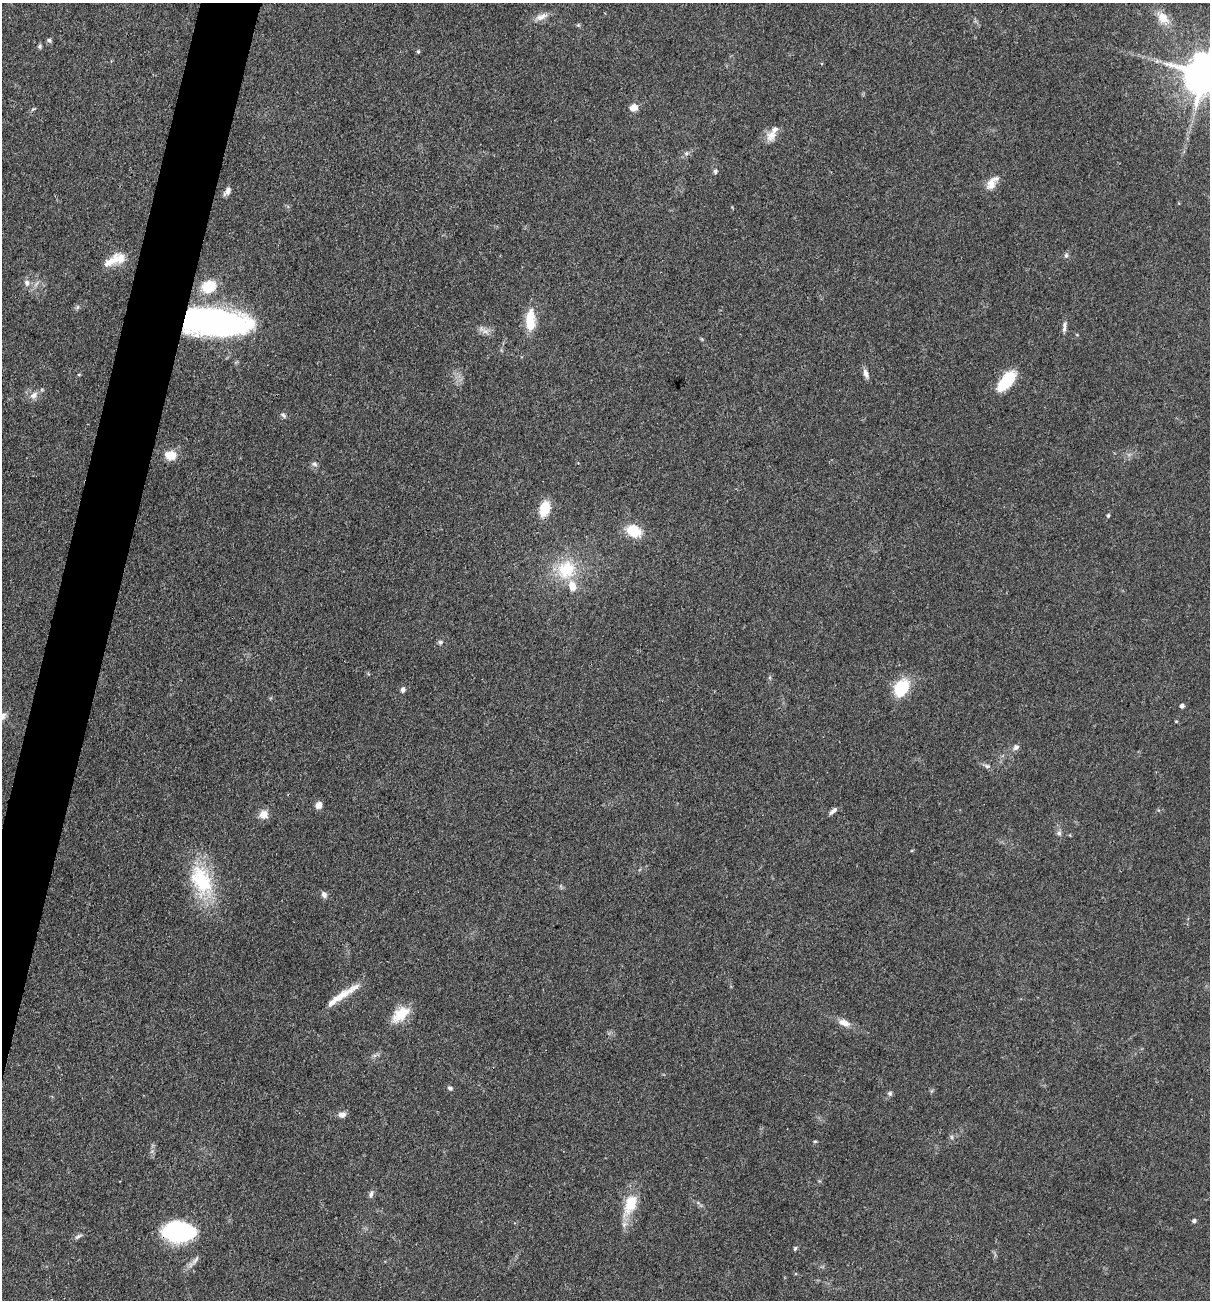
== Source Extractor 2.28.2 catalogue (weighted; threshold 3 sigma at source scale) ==
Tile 7 of 4 x 4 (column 3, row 2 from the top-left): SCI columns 2670-3877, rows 2598-3895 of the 5213 x 5194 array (HDU 1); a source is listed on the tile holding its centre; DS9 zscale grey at full resolution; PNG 1212 x 1302 px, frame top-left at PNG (2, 3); no overlay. Shown black and unused: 4% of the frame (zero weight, under 3 of 4 exposures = <1% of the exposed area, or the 3 px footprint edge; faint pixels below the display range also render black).
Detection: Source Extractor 2.28.2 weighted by HDU 2 'WHT'; one run over the whole footprint, this tile lists its part. Background 0.0969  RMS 0.006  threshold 0.0271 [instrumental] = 3 sigma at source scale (4.5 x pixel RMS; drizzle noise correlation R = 1.50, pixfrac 1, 0.05/0.05 arcsec/px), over >= 5 px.
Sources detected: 63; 4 inside a brighter listed object's ellipse — not listed separately; the other 59 listed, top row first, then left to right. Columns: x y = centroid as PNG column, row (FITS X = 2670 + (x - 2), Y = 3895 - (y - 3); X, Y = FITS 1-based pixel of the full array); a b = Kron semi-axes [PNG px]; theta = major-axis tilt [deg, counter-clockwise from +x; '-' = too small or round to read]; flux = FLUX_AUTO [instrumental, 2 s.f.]
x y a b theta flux
541 17 18 8 21 4.6
1163 18 16 12 -56 8.7
578 25 5 4 - 0.75
49 40 6 5 - 1.3
40 46 7 5 -84 1
418 52 5 4 - 0.88
1205 74 12 11 - 2400
634 108 9 8 - 4.8
771 135 16 12 51 6.3
686 153 7 5 20 1.5
715 171 6 5 - 1.2
992 183 22 10 53 6.3
227 191 12 6 55 2.8
1066 255 7 6 - 1.4
115 259 29 12 22 11
27 283 9 7 -80 2.7
209 287 16 13 23 17
77 307 7 4 71 0.99
530 320 26 11 88 15
215 322 62 24 -4 200
1064 329 10 5 83 2.1
485 331 9 7 -11 3.1
866 373 11 7 -68 3.1
1006 381 26 12 49 21
34 395 11 9 29 4
284 415 9 5 -44 1.4
170 455 12 9 -6 9.6
314 464 8 5 -28 1.4
544 509 13 9 72 18
1108 516 5 4 - 1.1
634 531 15 11 -26 17
566 569 26 23 45 27
440 642 6 6 - 1.5
901 688 21 16 59 20
403 690 7 5 75 1.7
1182 706 4 4 - 2.2
1016 747 9 6 33 2.1
987 766 7 5 -42 1.4
319 805 8 6 61 3.9
833 811 12 5 38 2.2
264 814 12 12 - 4.8
1059 833 7 6 - 1.6
201 880 44 25 -63 40
324 895 8 6 -67 2.3
337 998 35 10 32 9.8
400 1014 26 13 39 13
844 1023 15 8 -22 5.1
450 1088 7 5 -40 1.4
890 1093 7 6 - 1.3
342 1115 10 7 7 2.9
952 1137 6 4 -90 1.1
815 1141 6 3 18 0.61
371 1194 10 5 78 1.8
630 1204 29 16 68 17
1194 1221 4 4 - 1.7
180 1231 30 18 1 70
78 1236 12 5 31 1.7
795 1248 6 4 62 0.92
195 1260 17 5 55 2.9
Overlapping masked pixels (flux is a lower limit): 2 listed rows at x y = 215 322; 180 1231
Isophote crosses this tile's border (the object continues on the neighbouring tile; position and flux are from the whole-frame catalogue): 1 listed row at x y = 1205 74